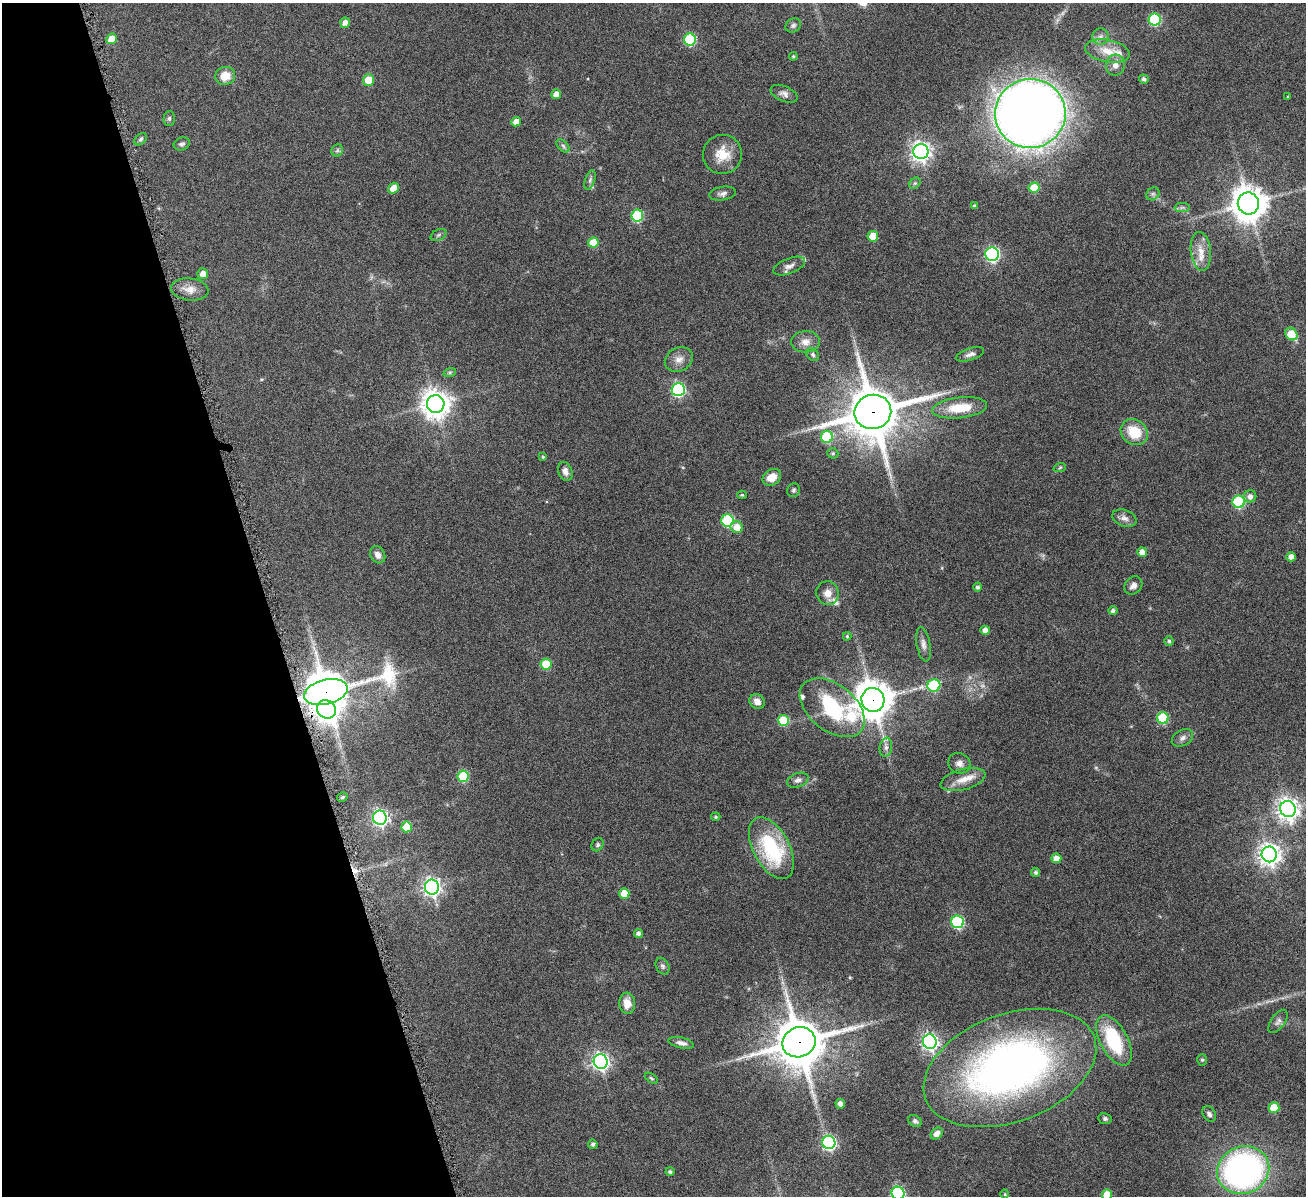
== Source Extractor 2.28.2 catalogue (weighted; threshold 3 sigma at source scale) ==
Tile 5 of 4 x 4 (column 1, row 2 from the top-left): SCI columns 7-1310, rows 2666-3859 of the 5223 x 5210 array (HDU 1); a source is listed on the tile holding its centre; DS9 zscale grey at full resolution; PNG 1308 x 1198 px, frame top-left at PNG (2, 3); each listed source drawn as its Kron ellipse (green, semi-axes under 4 px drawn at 4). Shown black and unused: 20% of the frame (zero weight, under 4 of 8 exposures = <1% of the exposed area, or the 3 px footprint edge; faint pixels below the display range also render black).
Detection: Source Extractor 2.28.2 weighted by HDU 2 'WHT'; one run over the whole footprint, this tile lists its part. Background 0.108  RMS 0.0052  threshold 0.0211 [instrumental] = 3 sigma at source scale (4.09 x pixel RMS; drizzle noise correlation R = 1.36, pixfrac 0.8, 0.05/0.05 arcsec/px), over >= 5 px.
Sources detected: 140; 1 too faint to see at this stretch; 1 cosmic-ray / hot-pixel residue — neither listed nor drawn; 8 inside a brighter listed object's ellipse — not listed separately; the other 130 listed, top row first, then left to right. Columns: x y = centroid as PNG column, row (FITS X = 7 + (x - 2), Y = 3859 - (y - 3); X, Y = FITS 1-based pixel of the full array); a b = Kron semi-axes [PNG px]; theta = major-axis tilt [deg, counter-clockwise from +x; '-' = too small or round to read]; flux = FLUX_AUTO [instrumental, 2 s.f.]
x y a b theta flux
1155 20 6 6 - 42
345 23 5 4 - 2.6
793 25 8 6 30 1.3
1100 36 8 8 - 2
112 39 5 5 - 5.9
690 40 6 6 - 38
1107 51 22 11 -11 8.3
793 56 4 4 - 0.52
1115 65 10 9 - 3.2
225 76 10 9 - 7.3
1144 79 5 4 - 1.2
368 80 5 5 - 8.1
556 94 5 5 - 3.5
784 94 14 7 -23 2.2
1288 97 3 2 - 0.34
1030 113 35 34 - 750
169 118 7 5 89 0.98
516 122 5 4 - 4.3
140 139 7 5 41 0.93
182 144 8 6 21 1.2
563 146 8 4 -46 1.1
337 150 6 5 - 1
921 151 7 7 - 250
722 154 19 19 - 9.2
590 180 10 5 72 1.2
915 183 6 5 - 0.9
1034 187 5 5 - 11
393 188 6 5 - 5.1
723 194 14 6 9 2
1153 194 7 6 - 1.1
1248 203 11 10 - 840
974 206 4 3 - 0.71
1182 207 7 4 1 1.2
637 216 6 6 - 34
438 235 8 5 27 0.98
873 236 5 5 - 12
593 243 5 5 - 11
1201 251 19 10 -84 6.2
992 254 7 7 - 92
789 266 17 7 21 2.7
203 274 5 5 - 2.9
190 289 19 11 -6 4.7
1291 334 7 5 -51 14
805 342 14 10 3 4.2
813 354 7 5 -49 1
970 354 14 6 18 2
679 359 14 11 27 4
450 372 6 4 19 0.77
678 390 6 6 - 79
436 404 9 9 - 580
960 408 28 10 6 13
873 412 18 17 - 2200
1134 432 14 12 -38 13
827 437 6 6 - 27
833 453 5 5 - 0.79
543 457 4 4 - 0.6
1060 467 6 4 21 0.73
565 471 10 7 -69 2.6
772 477 10 7 34 5.5
794 490 7 6 - 1
742 495 4 4 - 0.64
1250 496 6 6 - 2.2
1239 502 6 6 - 44
1124 518 12 8 -20 2.6
727 521 6 6 - 39
737 527 6 5 - 5.5
1142 552 5 5 - 4.2
378 555 9 7 -62 2.7
1291 557 5 4 - 2.8
1133 585 10 8 48 2.2
978 587 4 4 - 1.1
828 593 12 11 - 3.8
1113 611 5 4 - 1.3
985 630 4 4 - 2.3
847 636 4 3 - 0.62
1169 641 5 4 - 0.9
923 644 17 7 -80 2.6
546 664 5 5 - 15
934 685 6 6 - 34
326 692 22 12 14 1400
873 700 12 11 - 1000
757 702 8 7 - 3.2
832 708 37 23 -39 38
326 709 10 9 - 290
1163 718 6 5 - 26
783 720 5 5 - 20
1182 738 11 8 30 2
886 747 9 6 81 1.8
959 763 11 10 - 2.8
463 776 5 5 - 24
963 779 23 10 15 6.4
798 780 11 7 19 2
342 797 5 3 - 0.61
1288 809 8 7 - 330
716 817 4 4 - 0.59
380 818 7 7 - 150
407 827 5 5 - 14
598 845 7 5 57 0.92
771 848 33 18 -62 41
1269 854 8 7 - 340
1056 858 5 5 - 3.9
1036 872 5 4 - 1.1
432 887 7 7 - 200
624 893 5 5 - 8
957 922 6 6 - 50
638 933 4 4 - 1.6
662 966 9 6 -63 1.2
627 1003 10 8 -86 5.3
1278 1021 13 7 55 2
1114 1040 27 13 -62 29
799 1042 17 15 20 1700
930 1042 7 7 - 160
681 1043 13 5 -13 2.1
1202 1060 6 5 - 0.74
601 1062 7 7 - 170
1010 1068 90 53 20 250
651 1078 7 3 -35 0.67
840 1104 5 4 - 2.3
1274 1108 5 5 - 11
1209 1114 8 6 -56 1.4
1105 1119 7 5 -11 0.94
915 1121 7 5 -34 1.1
937 1133 7 5 43 2.6
829 1142 7 6 - 97
593 1144 5 4 - 1.2
1243 1170 26 23 22 160
670 1172 4 4 - 0.93
898 1193 6 6 - 73
1005 1194 4 4 - 0.48
1107 1195 5 5 - 10
Overlapping masked pixels (flux is a lower limit): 5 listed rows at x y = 873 412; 326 692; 873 700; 326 709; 799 1042
Isophote crosses this tile's border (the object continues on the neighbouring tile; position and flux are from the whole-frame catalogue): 2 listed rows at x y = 898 1193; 1107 1195